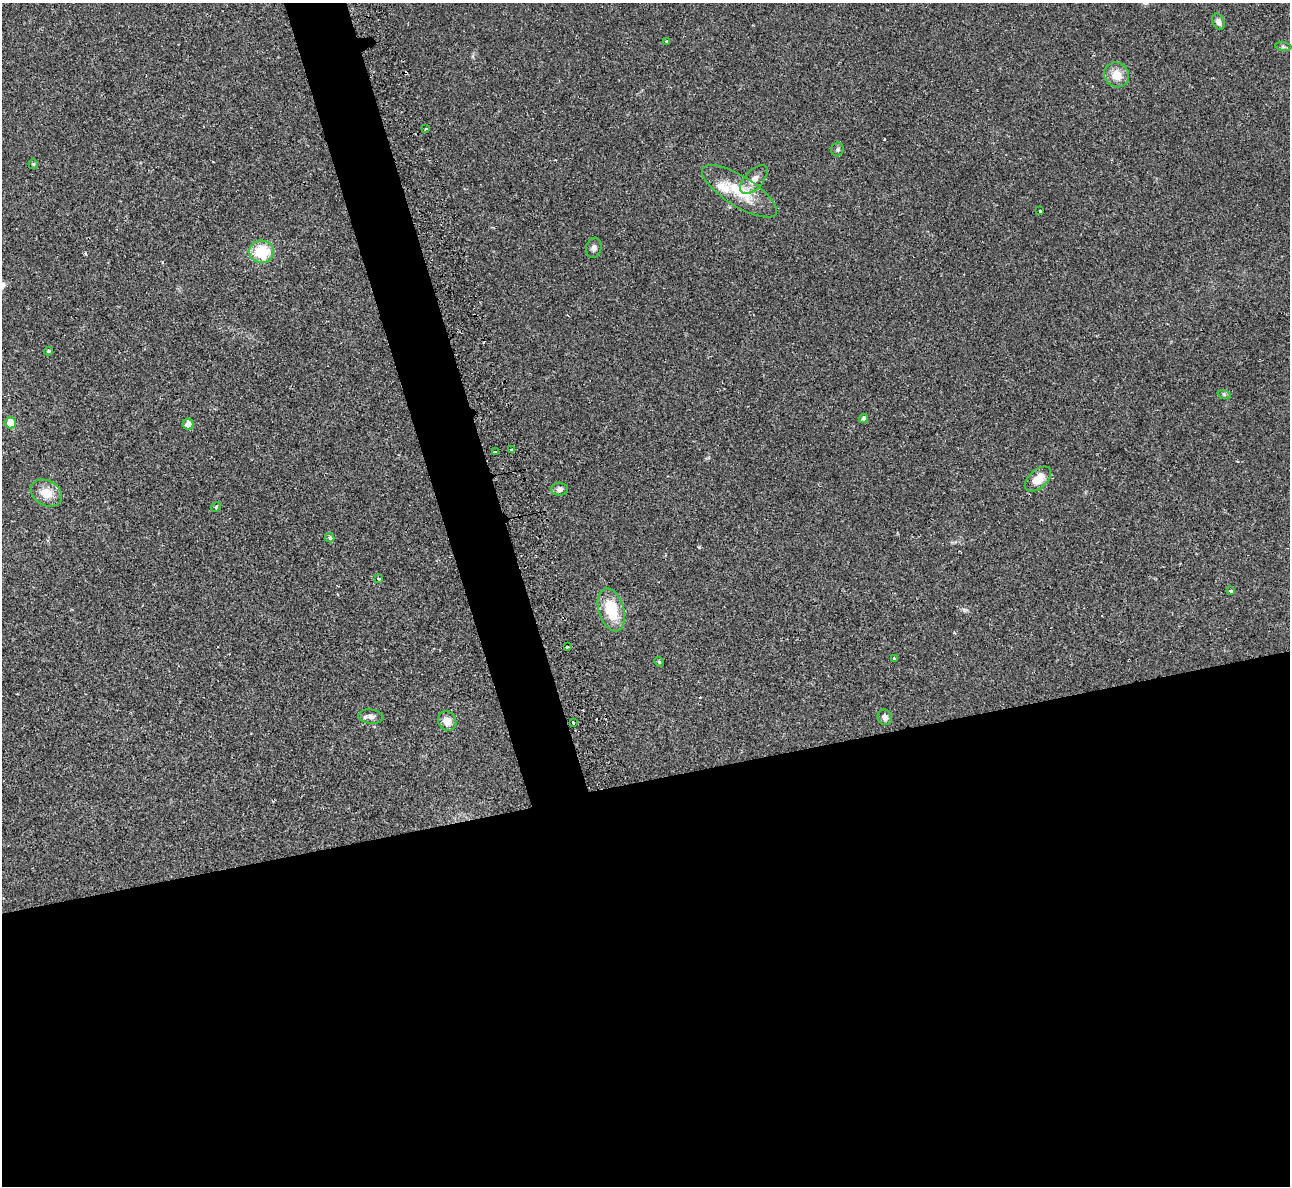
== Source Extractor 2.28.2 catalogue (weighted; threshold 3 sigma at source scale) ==
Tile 15 of 4 x 4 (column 3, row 4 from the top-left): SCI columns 2587-3874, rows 305-1488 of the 5213 x 5195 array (HDU 1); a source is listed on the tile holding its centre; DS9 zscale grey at full resolution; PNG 1292 x 1188 px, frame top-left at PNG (2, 3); each listed source drawn as its Kron ellipse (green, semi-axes under 4 px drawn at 4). Shown black and unused: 37% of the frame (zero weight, under 2 of 3 exposures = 3% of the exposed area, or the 3 px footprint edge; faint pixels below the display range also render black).
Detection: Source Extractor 2.28.2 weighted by HDU 2 'WHT'; one run over the whole footprint, this tile lists its part. Background 0.0288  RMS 0.0041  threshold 0.0184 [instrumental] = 3 sigma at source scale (4.5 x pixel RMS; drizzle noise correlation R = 1.50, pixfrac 1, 0.05/0.05 arcsec/px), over >= 5 px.
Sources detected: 36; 1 cosmic-ray / hot-pixel residue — neither listed nor drawn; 1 inside a brighter listed object's ellipse — not listed separately; the other 34 listed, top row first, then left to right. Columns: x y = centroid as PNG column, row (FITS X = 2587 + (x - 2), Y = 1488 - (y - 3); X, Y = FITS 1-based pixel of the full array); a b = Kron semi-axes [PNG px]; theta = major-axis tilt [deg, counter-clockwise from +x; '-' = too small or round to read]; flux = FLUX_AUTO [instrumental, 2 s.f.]
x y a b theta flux
1218 22 8 6 -67 1.6
667 42 3 3 - 0.77
1283 47 8 4 -9 0.65
1117 75 13 12 - 6
426 128 3 2 - 0.38
837 149 7 6 - 0.84
33 164 5 4 - 0.5
754 180 18 9 48 3.8
739 191 43 15 -32 14
1040 211 3 3 - 1.3
594 248 10 7 79 1.5
262 252 12 11 - 14
49 351 4 3 - 0.54
1224 394 7 4 -19 0.61
863 418 5 4 - 0.87
10 423 5 5 - 6.5
188 424 5 5 - 2.8
511 450 3 3 - 1.7
495 452 3 3 - 1.1
1038 479 15 9 42 6.3
559 489 8 6 -4 1.4
46 493 16 12 -28 6
216 507 5 4 - 0.44
330 538 5 4 - 0.77
379 579 4 3 - 0.57
1230 591 3 3 - 1.3
611 610 22 12 -73 14
567 647 3 3 - 2.7
894 659 3 3 - 1.4
659 662 5 4 - 0.52
371 717 12 7 -7 1.9
885 717 8 7 - 1.8
447 721 10 9 - 3.9
573 723 3 3 - 0.99